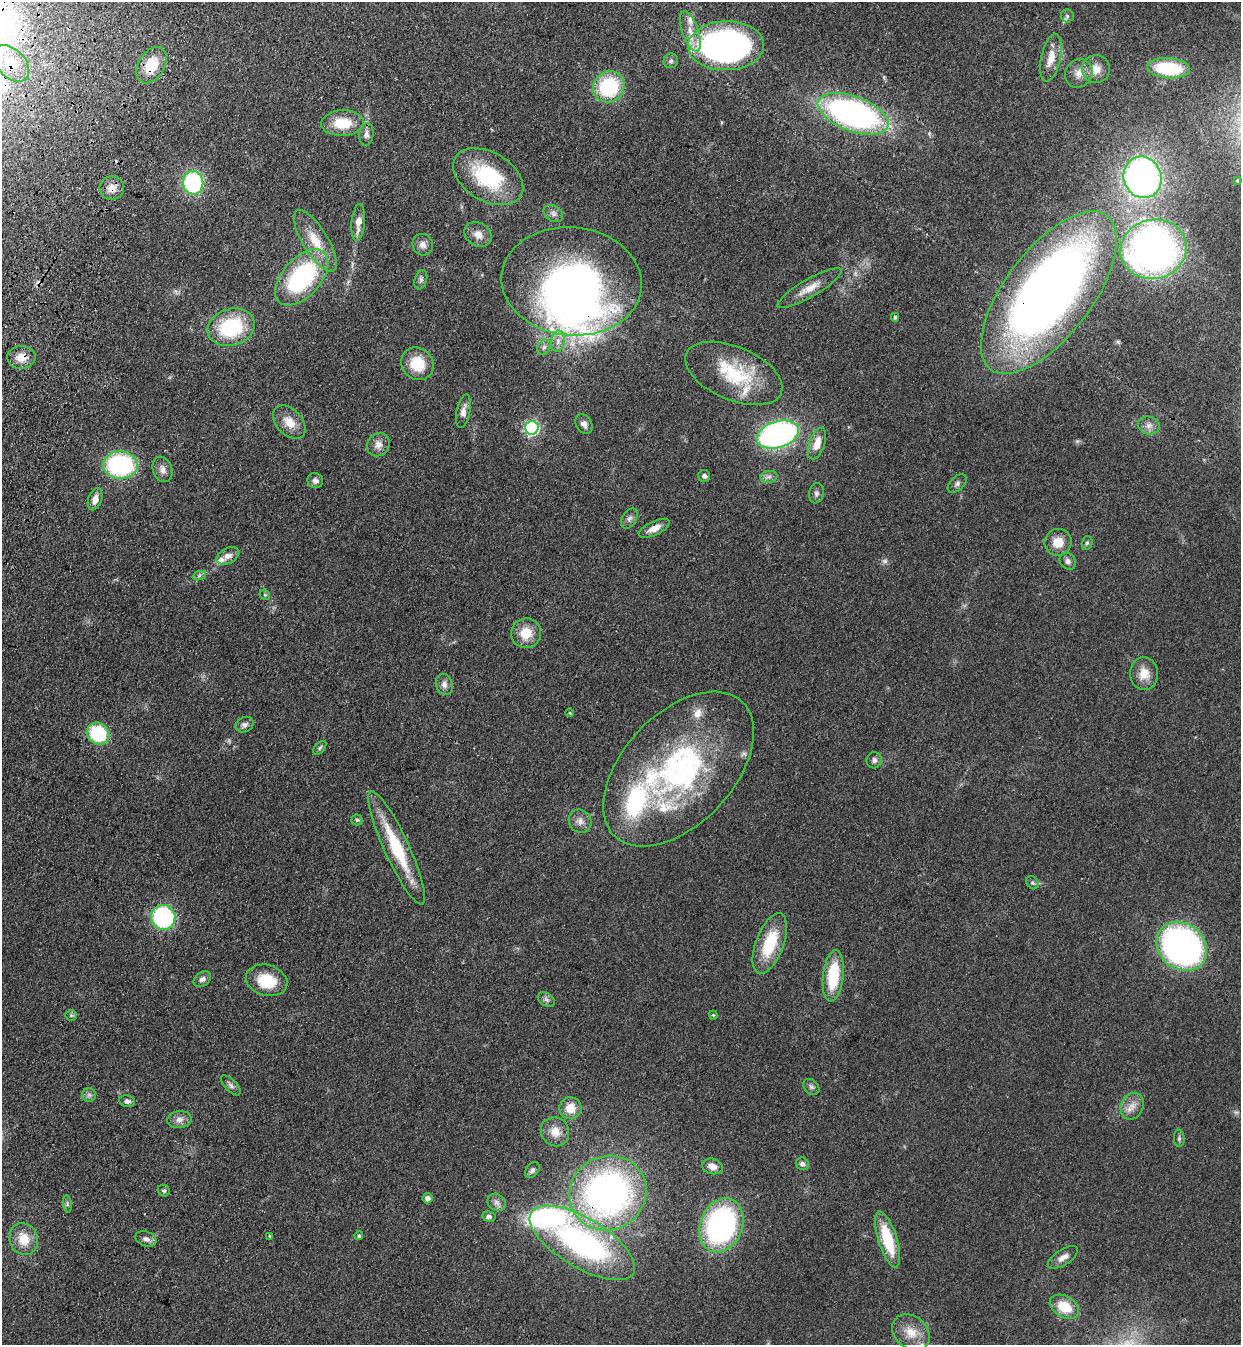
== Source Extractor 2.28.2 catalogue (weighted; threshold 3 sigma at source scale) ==
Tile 11 of 4 x 4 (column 3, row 3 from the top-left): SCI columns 2724-3962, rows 1387-2729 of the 5574 x 5458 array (HDU 1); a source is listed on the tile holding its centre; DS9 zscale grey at full resolution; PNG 1243 x 1347 px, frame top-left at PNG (2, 2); each listed source drawn as its Kron ellipse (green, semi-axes under 4 px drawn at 4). Shown black and unused: <1% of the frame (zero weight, under 3 of 4 exposures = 6% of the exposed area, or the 3 px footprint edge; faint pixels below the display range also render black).
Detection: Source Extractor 2.28.2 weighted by HDU 2 'WHT'; one run over the whole footprint, this tile lists its part. Background 0.0826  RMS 0.0066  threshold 0.0298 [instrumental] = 3 sigma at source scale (4.5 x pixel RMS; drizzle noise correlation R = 1.50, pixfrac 1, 0.05/0.05 arcsec/px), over >= 5 px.
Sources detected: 125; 2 too faint to see at this stretch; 2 inside a brighter object's white glare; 2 cosmic-ray / hot-pixel residue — neither listed nor drawn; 8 inside a brighter listed object's ellipse — not listed separately; the other 111 listed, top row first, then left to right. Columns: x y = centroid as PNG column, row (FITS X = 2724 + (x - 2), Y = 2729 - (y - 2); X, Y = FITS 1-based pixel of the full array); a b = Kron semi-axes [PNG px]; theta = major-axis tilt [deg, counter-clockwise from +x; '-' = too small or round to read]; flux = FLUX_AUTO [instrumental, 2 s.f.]
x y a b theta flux
1067 16 6 6 - 1.7
690 31 21 8 -70 8.7
726 46 38 24 2 250
1051 58 24 9 77 11
671 61 7 7 - 1.8
11 63 22 14 -45 17
151 65 20 13 59 19
1169 68 21 10 -4 41
1096 69 14 14 - 8.5
1079 73 15 13 56 7.3
609 87 16 15 - 48
853 114 37 17 -20 220
343 123 21 13 2 18
366 134 11 7 84 3.4
488 177 38 24 -30 52
1142 177 21 19 -70 220
1237 181 3 3 - 1
193 183 12 10 -82 77
112 188 12 12 - 6.8
553 213 10 7 -34 2.8
358 222 19 6 85 6.9
478 234 14 11 -34 5.8
315 241 35 12 -58 17
423 245 11 10 - 3.8
1154 249 33 29 15 330
302 277 33 19 48 85
421 280 10 6 73 2
572 281 70 54 -5 350
809 288 36 9 30 9.5
1049 293 96 43 53 640
895 317 4 3 - 0.95
231 327 24 18 17 49
558 341 11 6 80 4.2
544 347 8 6 61 2.2
21 357 14 11 1 8
418 364 17 15 -45 19
734 373 51 26 -23 45
463 411 17 7 79 4.4
289 422 19 13 -46 9.6
584 424 10 7 -60 3.2
1149 425 11 9 -13 3.8
532 428 7 6 - 130
778 435 22 13 18 190
817 444 16 8 71 8.9
378 445 12 11 - 4.9
120 465 17 13 -2 91
162 469 13 9 -69 4.2
704 476 6 6 - 2.3
769 477 8 6 7 2.5
315 481 8 7 - 2.6
957 484 11 6 44 2.3
816 493 10 7 79 2.3
95 499 11 7 72 5.3
629 519 11 7 60 2.6
654 528 17 7 24 5.8
1058 542 14 13 - 11
1087 543 7 5 72 1.4
228 556 12 7 27 4.4
1068 561 9 7 -50 2.4
199 576 7 4 20 1.4
265 595 6 4 -46 0.96
526 633 15 14 - 13
1144 674 17 14 -84 9.7
444 684 10 8 -74 3.6
570 713 4 2 - 0.53
245 725 9 7 30 2.9
98 733 12 10 -36 42
320 748 8 5 46 1.2
874 760 8 7 - 2.4
679 769 93 55 47 180
357 820 5 5 - 1.2
580 821 12 11 - 4.5
397 848 62 12 -65 39
1032 883 7 5 -49 1.5
163 917 12 12 - 84
770 943 32 14 69 31
1182 946 27 22 -42 270
833 976 26 10 84 32
202 979 9 7 37 2.7
267 980 21 15 -15 24
546 1000 9 6 -34 2.1
71 1015 5 5 - 0.94
713 1015 4 4 - 0.71
231 1085 13 6 -46 2.2
811 1087 9 6 -44 2
89 1095 7 7 - 2.1
127 1101 8 6 -10 2.3
1132 1106 14 11 65 6.4
570 1108 11 11 - 9.8
179 1120 12 8 7 4.1
555 1132 15 13 -58 7.7
1179 1138 8 5 -88 1.4
802 1164 6 6 - 2.1
712 1166 10 7 -14 5
532 1170 9 6 52 1.9
164 1191 6 5 - 1.3
608 1193 39 36 31 250
428 1198 5 5 - 3.8
496 1202 10 8 -36 3.1
67 1204 8 4 -83 1.3
489 1217 7 5 -7 2
721 1225 28 21 69 140
270 1236 4 4 - 0.91
359 1236 4 4 - 1.3
24 1239 16 14 -71 13
146 1239 11 7 -20 3.3
888 1239 29 9 -73 30
582 1243 59 24 -31 160
1063 1257 17 7 32 4.8
1064 1307 16 10 -30 17
911 1332 21 16 -40 13
Overlapping masked pixels (flux is a lower limit): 9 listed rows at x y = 726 46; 11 63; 151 65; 853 114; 112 188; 572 281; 1049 293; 21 357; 608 1193